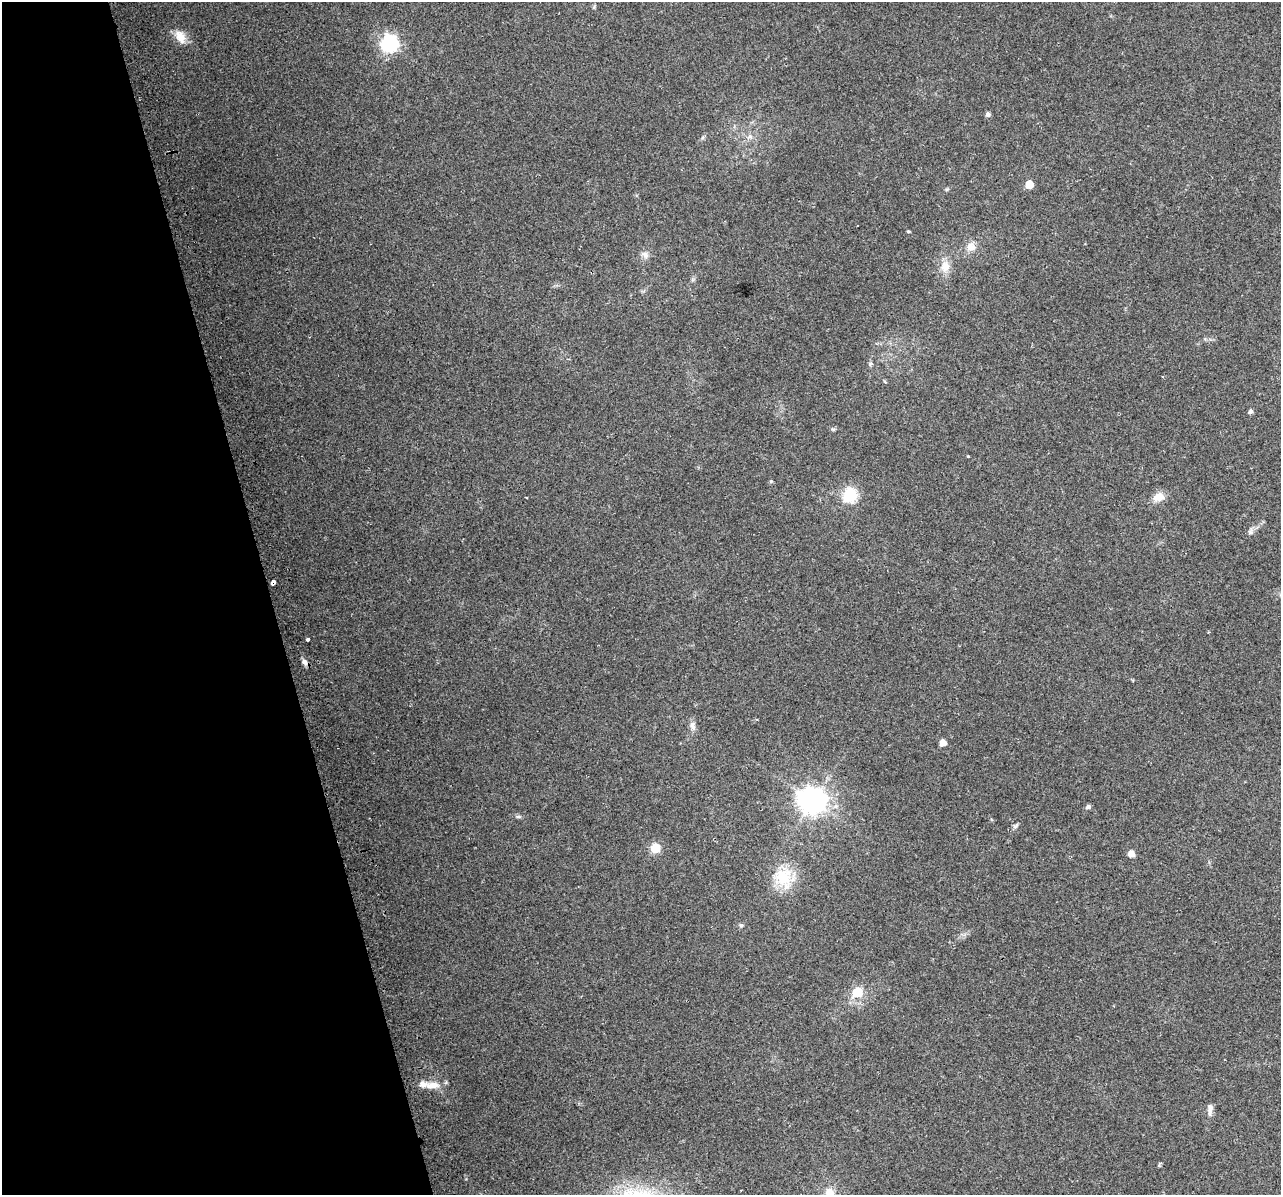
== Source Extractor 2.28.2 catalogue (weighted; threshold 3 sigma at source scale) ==
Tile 5 of 4 x 4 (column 1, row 2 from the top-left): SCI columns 33-1311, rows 2486-3678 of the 5178 x 4923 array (HDU 1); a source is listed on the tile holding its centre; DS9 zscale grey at full resolution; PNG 1283 x 1197 px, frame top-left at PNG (2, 2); no overlay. Shown black and unused: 21% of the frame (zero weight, under 2 of 3 exposures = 2% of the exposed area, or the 3 px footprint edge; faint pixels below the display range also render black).
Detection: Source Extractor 2.28.2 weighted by HDU 2 'WHT'; one run over the whole footprint, this tile lists its part. Background 0.129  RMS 0.012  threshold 0.0524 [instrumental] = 3 sigma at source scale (4.5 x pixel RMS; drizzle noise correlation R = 1.50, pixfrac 1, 0.0396/0.0396 arcsec/px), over >= 5 px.
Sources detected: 39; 1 inside a brighter listed object's ellipse — not listed separately; the other 38 listed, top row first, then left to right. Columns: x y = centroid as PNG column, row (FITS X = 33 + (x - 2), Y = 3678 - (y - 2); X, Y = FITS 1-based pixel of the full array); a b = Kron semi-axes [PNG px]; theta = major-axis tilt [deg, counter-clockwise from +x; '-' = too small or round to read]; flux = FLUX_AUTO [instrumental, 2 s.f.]
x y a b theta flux
594 7 7 3 54 1.4
180 37 21 13 -57 16
390 44 7 7 - 380
988 114 6 5 - 2.9
750 136 7 6 - 4.2
703 137 6 4 71 1.8
1029 184 5 5 - 23
947 189 6 4 18 1.4
908 231 4 3 - 1.4
971 247 12 11 - 10
645 255 11 8 -36 5.5
945 266 16 12 89 14
870 364 6 5 - 2
1250 411 5 4 - 3.7
833 429 6 4 0 1.6
968 456 3 3 - 4
771 481 5 4 - 1.4
850 495 6 6 - 170
526 497 3 2 - 1.1
1159 497 13 10 19 13
1250 532 9 6 74 3.6
273 582 4 4 - 26
308 639 3 3 - 7.4
304 662 9 6 -50 4.9
693 726 13 8 -76 5.9
943 743 5 5 - 13
812 801 9 8 - 1300
1088 807 6 5 - 2.9
518 816 10 4 0 2.5
1016 826 8 5 39 2.6
655 848 6 6 - 50
1131 854 5 5 - 13
784 877 28 25 -46 44
741 925 5 5 - 1.9
857 992 6 6 - 48
433 1085 21 9 4 13
1210 1109 15 6 89 5.8
830 1193 12 11 - 14
Overlapping masked pixels (flux is a lower limit): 1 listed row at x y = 273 582
Isophote crosses this tile's border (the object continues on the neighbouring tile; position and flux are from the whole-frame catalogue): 1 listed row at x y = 830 1193